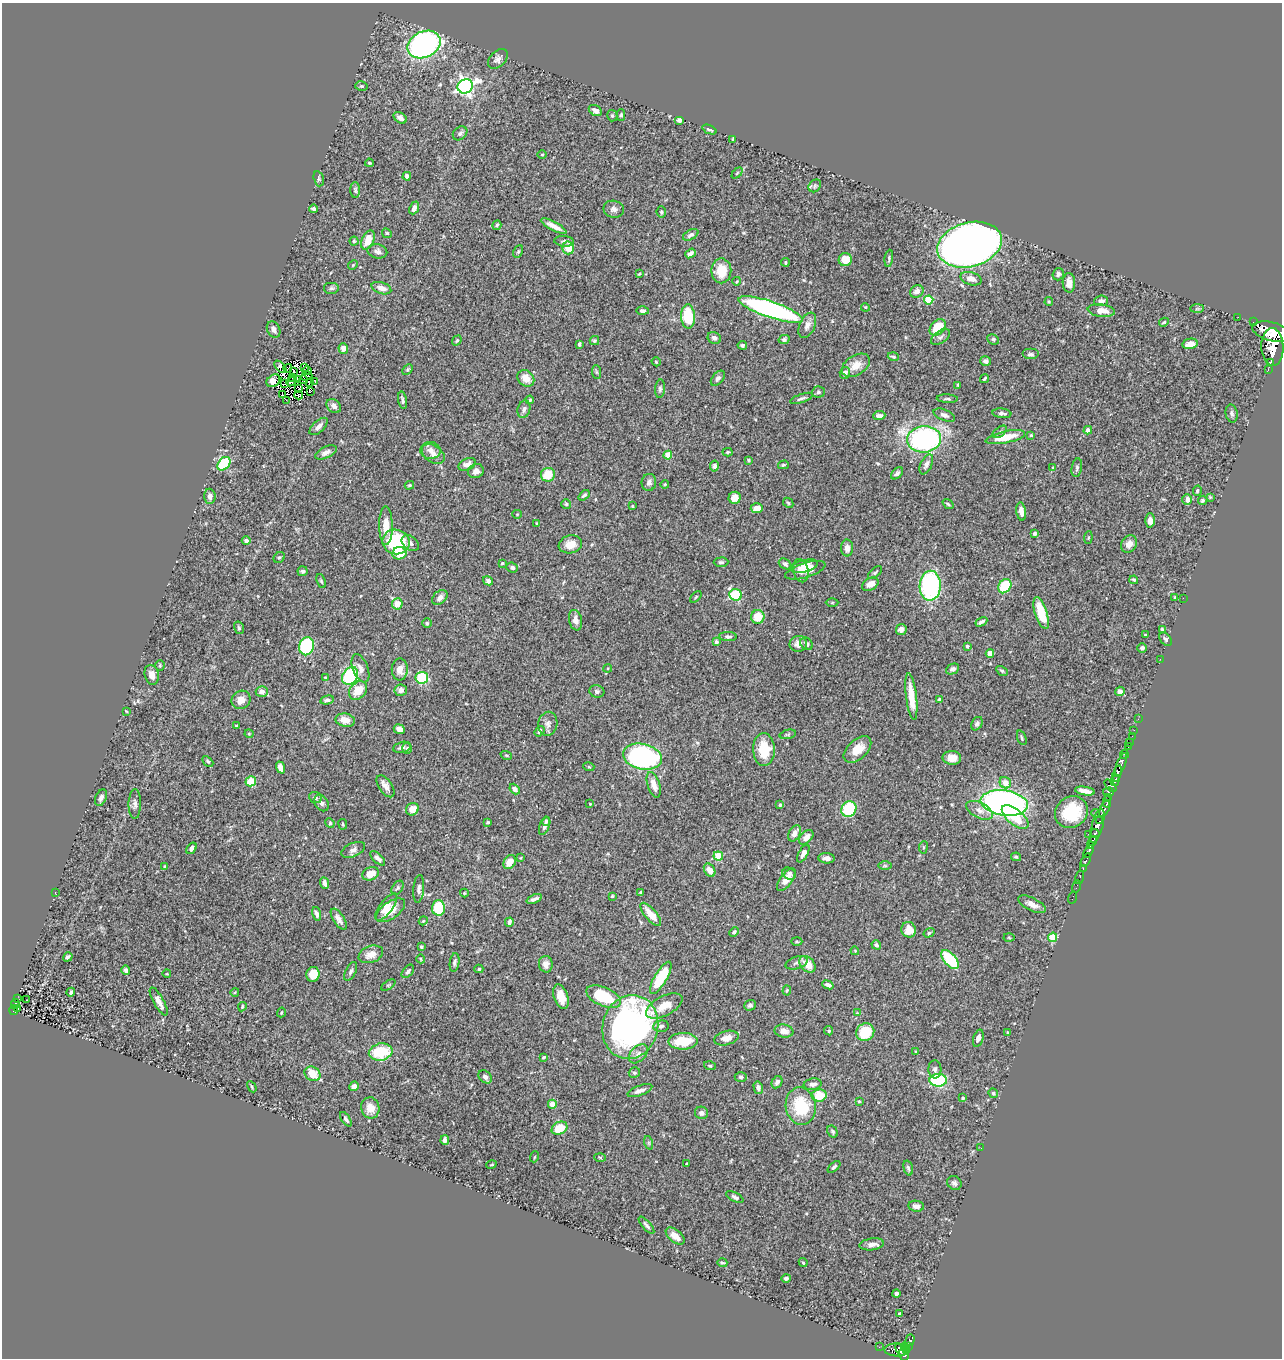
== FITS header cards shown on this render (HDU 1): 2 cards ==
NAXIS1  =                 1280
NAXIS2  =                 1356

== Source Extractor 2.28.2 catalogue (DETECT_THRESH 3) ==
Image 1280 x 1356 px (HDU 1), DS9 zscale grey, 1 PNG px = 1 image px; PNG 1284 x 1360 px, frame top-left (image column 1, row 1356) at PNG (2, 3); each listed source drawn as its Kron ellipse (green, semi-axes under 4 px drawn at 4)
Background 0.474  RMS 0.023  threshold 0.0688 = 3 sigma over >= 5 px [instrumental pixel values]
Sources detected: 446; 3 with non-positive FLUX_AUTO (blend fragments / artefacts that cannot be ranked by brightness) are neither listed nor drawn; the other 443 listed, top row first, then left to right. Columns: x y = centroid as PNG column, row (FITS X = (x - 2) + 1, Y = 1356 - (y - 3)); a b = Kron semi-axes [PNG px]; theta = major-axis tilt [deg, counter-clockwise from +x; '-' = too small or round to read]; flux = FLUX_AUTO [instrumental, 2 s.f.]
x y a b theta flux
424 45 17 13 25 380
498 59 11 7 44 6.5
361 86 6 5 - 2.5
465 86 8 7 - 620
595 110 7 5 -31 7
621 115 6 4 89 2.4
612 116 6 5 - 2.9
400 118 7 5 -35 7.4
679 120 5 4 - 3.5
709 129 7 4 -22 3.8
460 133 8 6 41 4.5
733 139 3 2 - 1.2
542 154 5 3 - 1.3
369 163 4 3 - 1.5
737 173 6 4 45 2
407 176 4 4 - 6.8
319 179 8 5 -74 2.7
815 186 7 5 47 3.6
355 190 8 5 -89 2.7
414 208 7 4 66 7
313 209 4 4 - 3.7
614 209 10 8 -12 6.5
661 212 5 4 - 2.5
497 225 5 4 - 2.4
554 226 14 4 -28 13
387 233 5 4 - 1.9
691 235 8 5 29 4.6
368 240 10 6 66 25
354 241 4 4 - 1.8
564 241 10 5 -5 4.2
970 245 33 22 15 1100
568 248 6 6 - 24
377 251 10 7 -14 5.3
518 251 6 4 63 2.4
690 253 6 3 37 6.1
889 258 9 4 83 2.7
845 260 6 6 - 23
785 262 4 3 - 1.5
353 265 5 4 - 1.8
721 271 12 10 89 34
639 274 4 3 - 1.3
1058 274 6 5 - 3.5
971 279 11 6 -17 9.6
737 281 4 3 - 1.3
1069 283 10 6 -88 14
331 288 8 6 0 2.7
381 288 10 5 -18 9.4
917 291 7 6 - 11
929 300 4 4 - 52
1101 301 7 5 5 5.2
1049 302 4 4 - 1.8
865 307 4 3 - 1.2
771 309 34 8 -19 380
1197 309 7 4 1 2.4
642 311 6 4 0 5.1
1101 311 13 6 -7 16
688 316 12 7 -86 61
1238 317 2 2 - 6.5
1164 322 5 4 - 2.3
1253 322 2 2 - 9.4
807 325 13 7 66 9.3
938 327 9 6 50 39
274 329 8 6 -62 6.6
1272 332 20 9 -15 4000
940 337 11 6 36 4.8
714 338 7 5 -28 6.1
784 339 5 4 - 3.5
993 339 6 5 - 2.7
457 341 5 3 - 2.2
594 341 5 4 - 2.2
579 344 4 3 - 2.9
1190 344 8 5 10 10
742 345 5 4 - 2.9
1272 347 19 11 -88 4400
343 349 5 5 - 9.1
1030 354 8 5 0 4.1
893 357 5 4 - 2.2
985 361 5 4 - 5
656 362 5 4 - 1.8
1270 362 4 3 - 190
856 365 15 10 33 17
280 367 7 4 -47 0.051
305 367 2 2 - 1.8
288 368 4 2 - 1.1
1268 369 3 2 - 62
407 370 6 4 45 2
293 371 3 2 - 2.1
307 371 4 2 - 0.39
596 372 7 4 -88 2.6
845 373 6 5 - 6.4
306 376 6 2 19 1.4
293 377 4 2 - 0.52
526 378 9 7 -43 18
718 378 9 5 50 4.8
298 379 4 2 - 0.84
985 379 5 2 - 1.9
304 380 4 2 - 1.9
273 381 7 5 36 12
291 381 5 2 - 2.8
315 381 3 2 - 1.7
310 383 3 2 - 1.1
285 384 3 3 - 0.8
958 385 4 3 - 1.5
299 389 3 2 - 0.97
660 389 9 5 85 3.7
310 392 3 2 - 3.1
818 392 6 5 - 3.3
282 394 3 2 - 0.53
298 395 4 3 - 0.6
801 398 12 4 19 4.4
947 399 10 3 -3 2.9
286 400 3 2 - 3.5
403 400 9 4 -80 4
530 400 4 4 - 1.9
334 406 8 6 -42 7
524 409 9 6 74 5.7
1002 413 9 4 -6 5.9
1232 413 9 6 -78 4.5
944 415 11 5 -23 6.5
879 416 6 4 5 6.7
319 426 11 5 43 7.7
1088 430 4 4 - 7.6
1000 432 8 4 37 3.5
1031 435 3 3 - 1.5
1005 437 20 6 12 36
924 439 17 13 5 310
431 450 10 8 -3 9.9
326 452 11 5 27 7.9
728 452 5 4 - 2.5
433 454 12 8 -34 11
668 455 4 4 - 31
749 460 3 3 - 1.6
224 464 8 5 47 88
467 464 9 5 23 9.5
926 464 11 5 65 6.8
783 465 5 4 - 2.4
714 466 5 4 - 3.9
1053 468 4 3 - 1.2
1077 468 9 5 79 3.6
476 471 8 7 - 8.5
897 473 7 4 43 3.7
548 475 7 6 - 33
649 482 8 7 - 5.2
665 484 4 3 - 1.4
409 485 5 3 - 1.7
1197 491 5 4 - 2.3
584 495 6 4 39 3.5
210 496 7 5 -87 8.3
1210 497 3 3 - 1.6
735 498 6 6 - 17
1187 499 5 5 - 7.5
1203 500 5 4 - 2.4
788 503 6 4 -46 2.3
566 504 5 5 - 2.1
948 504 6 3 -37 1.8
632 506 3 3 - 1.2
757 508 6 5 - 18
1021 511 9 4 -82 11
517 514 5 4 - 1.5
1150 520 7 5 -89 10
536 523 3 2 - 0.98
386 526 19 7 -90 25
1035 533 4 4 - 3
1088 538 6 4 84 2
246 540 4 4 - 4.1
396 542 13 12 - 130
410 543 9 7 -40 6.2
570 544 12 9 11 16
1129 544 9 7 54 10
847 548 8 6 -89 8.1
399 553 7 6 - 27
279 557 6 5 - 2.7
721 562 7 4 1 3
502 563 4 3 - 1.5
785 564 7 5 -34 3.2
804 566 14 6 13 15
512 568 6 5 - 4
805 570 21 7 17 20
303 571 5 5 - 2.7
801 571 12 7 -76 13
875 573 8 4 40 2.9
1134 580 4 3 - 2
321 581 7 4 -68 2.3
488 581 5 4 - 3.2
870 584 9 6 28 12
930 586 15 10 88 200
1005 586 7 6 - 59
736 595 6 5 - 110
440 597 9 6 41 6.6
696 597 7 2 46 1.4
1175 597 3 3 - 1.8
1183 598 2 2 - 5.2
832 602 6 4 0 1.8
397 604 5 5 - 17
1041 613 16 6 -72 46
758 617 7 6 - 31
575 620 10 6 -78 9.6
981 622 6 3 29 4
427 623 5 5 - 2.4
239 628 6 5 - 3
901 629 6 5 - 7.7
1162 629 3 3 - 1.9
1145 635 3 2 - 2
728 637 9 4 -4 3.7
1166 639 7 5 -51 3.2
716 642 4 4 - 5.8
798 644 9 8 - 11
806 644 7 5 -43 5.2
306 646 9 7 75 130
967 646 3 3 - 2.2
1142 648 4 4 - 4.2
990 653 4 4 - 18
1160 659 2 2 - 75
160 666 5 4 - 1.8
360 668 15 7 -68 8.9
608 668 4 3 - 1.3
400 669 11 8 89 15
953 669 7 5 26 4.5
1002 671 6 4 -31 2.3
152 675 10 7 -76 8.5
350 676 9 7 59 120
325 677 4 2 - 1
422 678 6 6 - 65
358 690 10 8 46 27
401 690 6 5 - 7.6
597 691 7 6 - 4.1
1120 691 5 4 - 6.7
262 692 6 5 - 7.3
911 696 23 5 -83 29
939 699 4 3 - 4.3
241 700 10 8 39 14
327 700 7 4 14 4.5
126 711 4 3 - 1.3
1138 719 2 2 - 9.9
345 720 10 6 -11 17
548 724 12 9 77 8.3
977 724 7 5 59 4.5
236 726 3 2 - 1.3
399 729 6 4 -24 8.8
1134 730 2 2 - 9
539 731 6 4 53 4.4
249 734 4 4 - 1.5
788 734 8 4 13 2.5
1132 736 2 2 - 6.8
1022 738 7 4 -69 2.4
1129 742 2 2 - 3.7
1128 746 3 2 - 20
402 747 9 5 12 5.2
407 748 5 5 - 2.7
857 749 16 9 42 23
764 750 16 11 -88 44
1124 754 4 3 - 58
506 755 6 3 -18 2
642 757 20 12 -12 310
952 758 9 7 -5 15
208 761 6 4 -45 2.6
1121 765 12 4 69 810
281 767 6 4 -69 14
589 767 5 3 - 1.4
1117 773 8 4 73 530
1115 780 6 3 72 240
251 781 5 5 - 25
1005 783 6 5 - 19
654 785 13 6 -72 15
385 786 12 6 -55 8.4
1110 786 7 4 -49 190
515 789 6 4 -49 7.2
1085 791 10 4 -10 10
1108 792 5 4 - 200
101 798 8 5 68 6.3
315 798 7 5 -24 3.6
1109 798 3 2 - 97
1107 802 5 3 - 130
322 803 9 6 -54 6.1
1004 803 24 12 -8 680
135 804 15 6 89 6.5
590 804 3 2 - 1
780 805 3 3 - 3
412 809 7 6 - 16
849 809 8 7 - 79
1105 809 9 4 65 360
979 810 14 7 -26 12
1071 812 17 15 39 69
1096 813 4 2 - 1.1
1015 817 16 7 -39 40
546 821 5 4 - 2.6
1100 821 3 3 - 240
488 822 3 3 - 2
330 823 5 4 - 1.8
343 824 5 3 - 1.7
545 826 9 5 67 5.7
1097 826 17 5 75 1500
794 833 9 5 61 9.3
1095 833 5 3 - 270
1088 834 2 2 - 7
806 837 8 5 45 9.7
1092 841 5 3 - 500
1091 846 4 3 - 310
923 847 6 3 82 1.6
191 848 6 4 54 5.3
353 850 13 7 24 6.5
1089 852 7 3 59 460
803 853 10 4 61 6.6
718 856 5 4 - 57
1016 857 5 4 - 1.8
378 858 9 4 -44 6.9
521 858 4 2 - 1.1
827 858 8 5 -5 8.2
1086 860 7 3 61 92
510 862 7 5 55 16
885 866 6 4 -1 2.4
165 867 4 3 - 2.9
1083 868 3 2 - 13
710 870 7 5 -59 14
370 874 9 6 23 18
789 874 7 5 -30 4.6
1080 878 6 3 75 30
786 880 13 6 53 15
325 883 6 4 -67 5.7
1077 886 6 2 71 10
397 888 8 5 56 3.2
419 889 14 5 85 6.1
641 892 4 3 - 2.3
55 893 3 2 - 1.3
464 893 4 4 - 1.5
612 896 3 3 - 1.9
1072 898 6 2 72 12
534 899 8 3 22 4
1032 904 15 6 -27 11
386 907 16 6 53 15
438 908 8 6 88 53
391 910 17 8 35 22
317 914 7 3 -73 4.7
651 914 14 5 -49 26
339 919 12 5 -57 7.5
423 921 4 3 - 1.4
509 922 4 3 - 3.9
909 930 8 7 - 17
734 932 5 4 - 3
929 933 6 4 31 2
1053 937 5 4 - 44
1009 938 5 3 - 1.4
797 942 5 3 - 1.7
876 945 5 4 - 2.7
421 947 3 3 - 2.4
855 951 4 3 - 1.2
371 954 13 8 20 14
68 957 5 3 - 3.4
421 959 4 3 - 1.1
950 960 11 6 -49 76
455 962 9 4 80 4
796 963 11 6 17 4.9
546 964 8 7 - 9.2
807 964 9 6 -47 23
479 969 4 4 - 2.3
126 970 5 4 - 3.2
351 971 10 5 63 4.2
408 971 8 4 51 3.9
167 974 4 3 - 1.1
313 974 7 6 - 26
661 978 18 6 59 70
388 985 8 3 33 1.6
828 985 6 4 -22 6.3
787 990 5 4 - 1.8
71 992 4 3 - 2.9
235 992 4 3 - 1.2
561 997 12 7 -71 18
604 997 18 9 -23 80
17 998 3 2 - 11
26 1000 2 2 - 0.81
159 1002 16 5 -61 13
15 1004 5 3 - 75
750 1005 6 5 - 3.4
664 1006 20 9 28 24
242 1007 5 4 - 2.3
17 1009 3 3 - 15
14 1010 4 3 - 86
281 1012 5 3 - 1.5
857 1013 4 4 - 1.4
661 1026 8 6 9 4.4
630 1027 32 27 74 560
784 1031 9 6 -9 10
829 1031 5 4 - 2.7
865 1032 9 8 - 50
1008 1032 3 3 - 1.5
726 1038 12 7 15 11
978 1038 9 5 73 6.2
683 1041 14 8 1 44
916 1051 3 2 - 1.4
381 1052 12 8 12 74
638 1054 11 7 45 7.8
544 1057 4 3 - 2.1
710 1066 6 4 -18 2.1
935 1069 9 6 -86 4.9
634 1073 6 5 - 3
312 1074 8 7 - 30
485 1077 7 5 -43 4.8
741 1077 6 5 - 2.6
938 1080 8 6 -2 170
777 1082 6 5 - 6.1
813 1084 9 5 8 6.7
354 1086 5 4 - 8.7
252 1087 6 3 -61 2
758 1088 6 4 -77 6.5
640 1090 13 5 20 8.2
993 1093 5 4 - 2.7
819 1095 7 6 - 41
963 1098 4 4 - 3.1
859 1101 4 4 - 1.3
552 1104 4 4 - 23
801 1106 19 15 -81 74
370 1108 11 9 -78 15
702 1113 6 6 - 5.3
346 1119 8 4 -56 4.2
559 1128 8 6 28 35
833 1132 6 4 -59 3.3
445 1140 5 4 - 5.2
649 1143 7 4 -72 2.3
981 1148 3 2 - 2.8
534 1157 5 3 - 1.3
600 1157 6 4 -3 1.7
686 1164 3 2 - 1.1
491 1165 5 3 - 1.4
834 1167 7 4 41 3.2
908 1168 7 4 -74 3.3
954 1183 8 6 -40 4.6
735 1197 9 4 -26 3.9
916 1206 8 5 -8 7.8
647 1225 11 4 -49 3.9
675 1236 11 6 -39 12
872 1244 12 6 7 8.8
722 1263 5 2 - 2.3
803 1263 4 3 - 2.3
786 1278 4 4 - 2.8
896 1294 4 4 - 4.7
899 1313 3 2 - 1.4
910 1340 6 4 73 120
879 1347 2 2 - 5.4
909 1347 4 3 - 63
905 1348 6 3 -73 180
896 1350 12 6 -3 380
900 1350 6 3 -59 250
904 1355 6 5 - 430
At the frame edge (FLAGS 8, measured only in part): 1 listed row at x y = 1272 332
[3 non-positive-flux detections neither listed nor drawn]